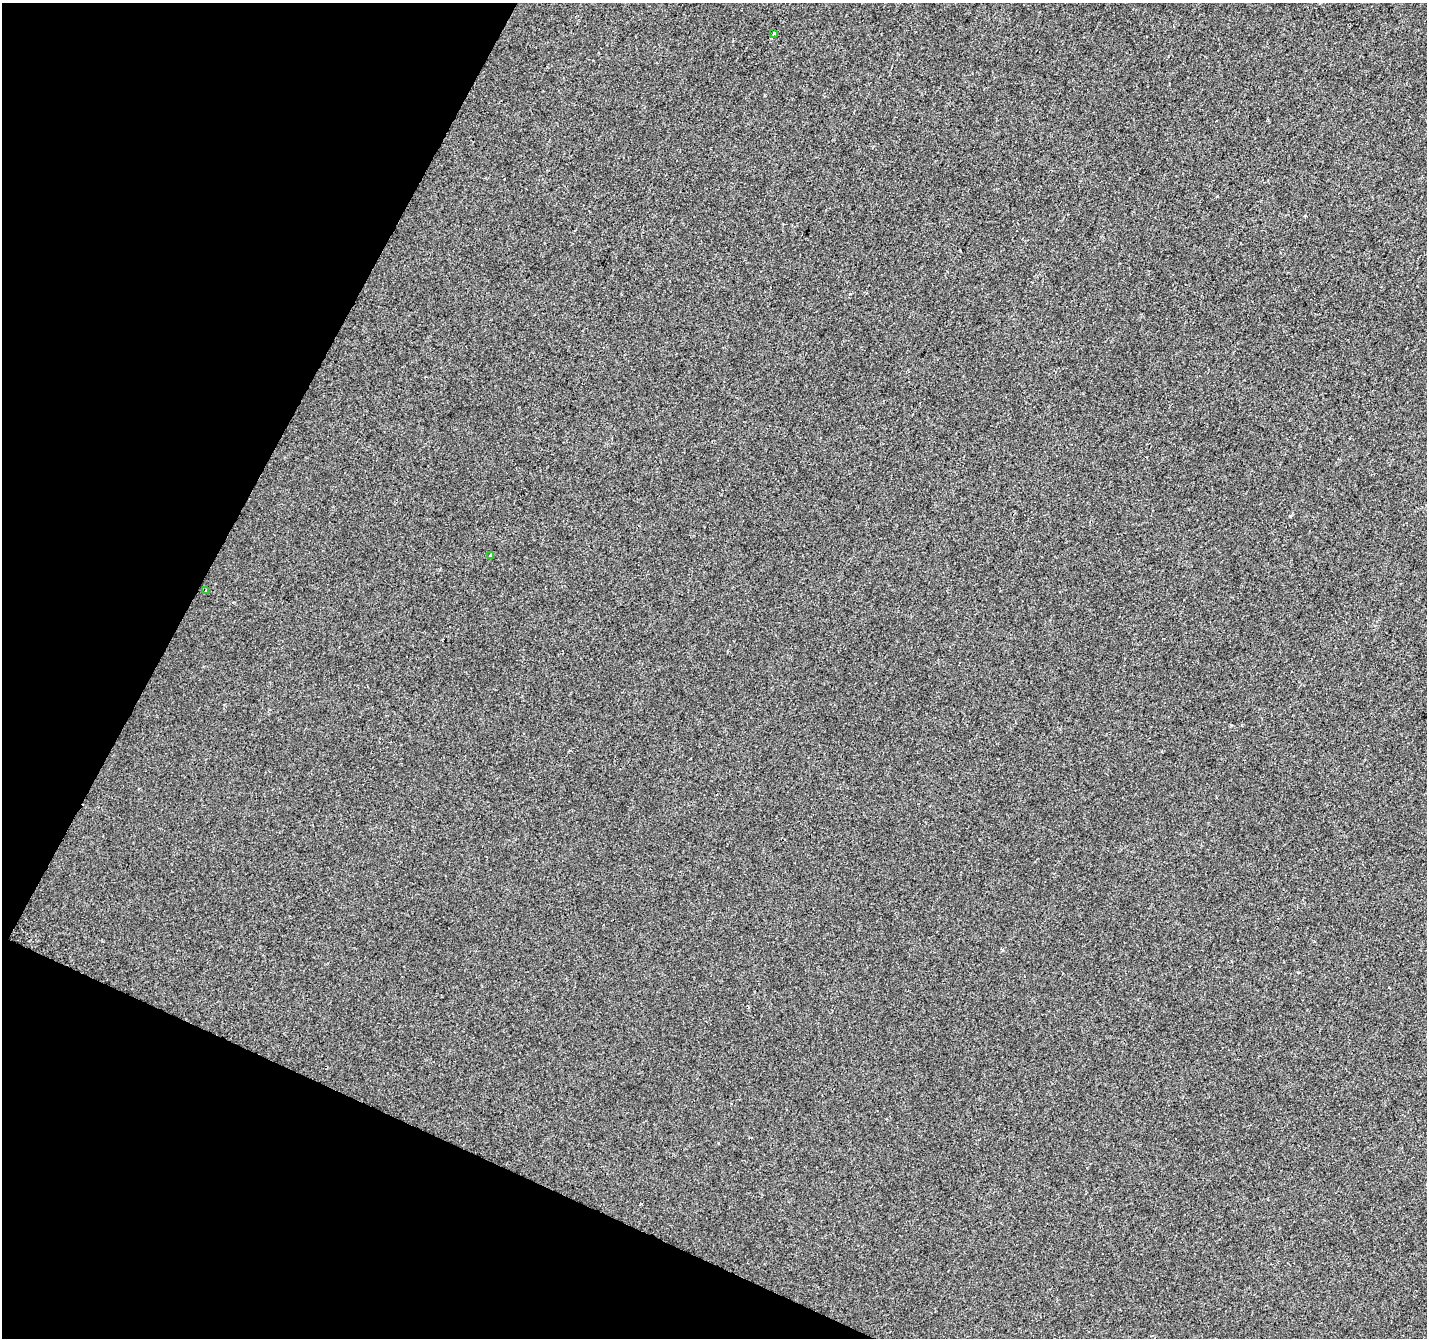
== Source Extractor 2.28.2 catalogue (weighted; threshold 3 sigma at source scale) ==
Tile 9 of 4 x 4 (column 1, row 3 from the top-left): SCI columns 1-1425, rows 1539-2874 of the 5706 x 5814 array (HDU 1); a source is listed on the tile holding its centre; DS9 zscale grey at full resolution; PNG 1429 x 1340 px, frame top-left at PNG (2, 3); each listed source drawn as its Kron ellipse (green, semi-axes under 4 px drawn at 4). Shown black and unused: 22% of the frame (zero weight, under 2 of 3 exposures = <1% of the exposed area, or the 3 px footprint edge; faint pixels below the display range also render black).
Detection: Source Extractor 2.28.2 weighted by HDU 2 'WHT'; one run over the whole footprint, this tile lists its part. Background -6.33e-04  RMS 0.0042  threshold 0.019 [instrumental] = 3 sigma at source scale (4.5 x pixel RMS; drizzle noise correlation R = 1.50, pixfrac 1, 0.0396/0.0396 arcsec/px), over >= 5 px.
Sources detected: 5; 2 cosmic-ray / hot-pixel residue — neither listed nor drawn; the other 3 listed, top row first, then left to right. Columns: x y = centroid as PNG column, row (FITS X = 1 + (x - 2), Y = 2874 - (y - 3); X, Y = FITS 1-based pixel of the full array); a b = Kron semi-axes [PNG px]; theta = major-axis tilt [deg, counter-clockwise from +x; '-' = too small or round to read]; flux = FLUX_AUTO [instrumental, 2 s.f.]
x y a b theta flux
774 34 3 2 - 0.68
490 555 3 3 - 2.3
206 590 3 2 - 0.31